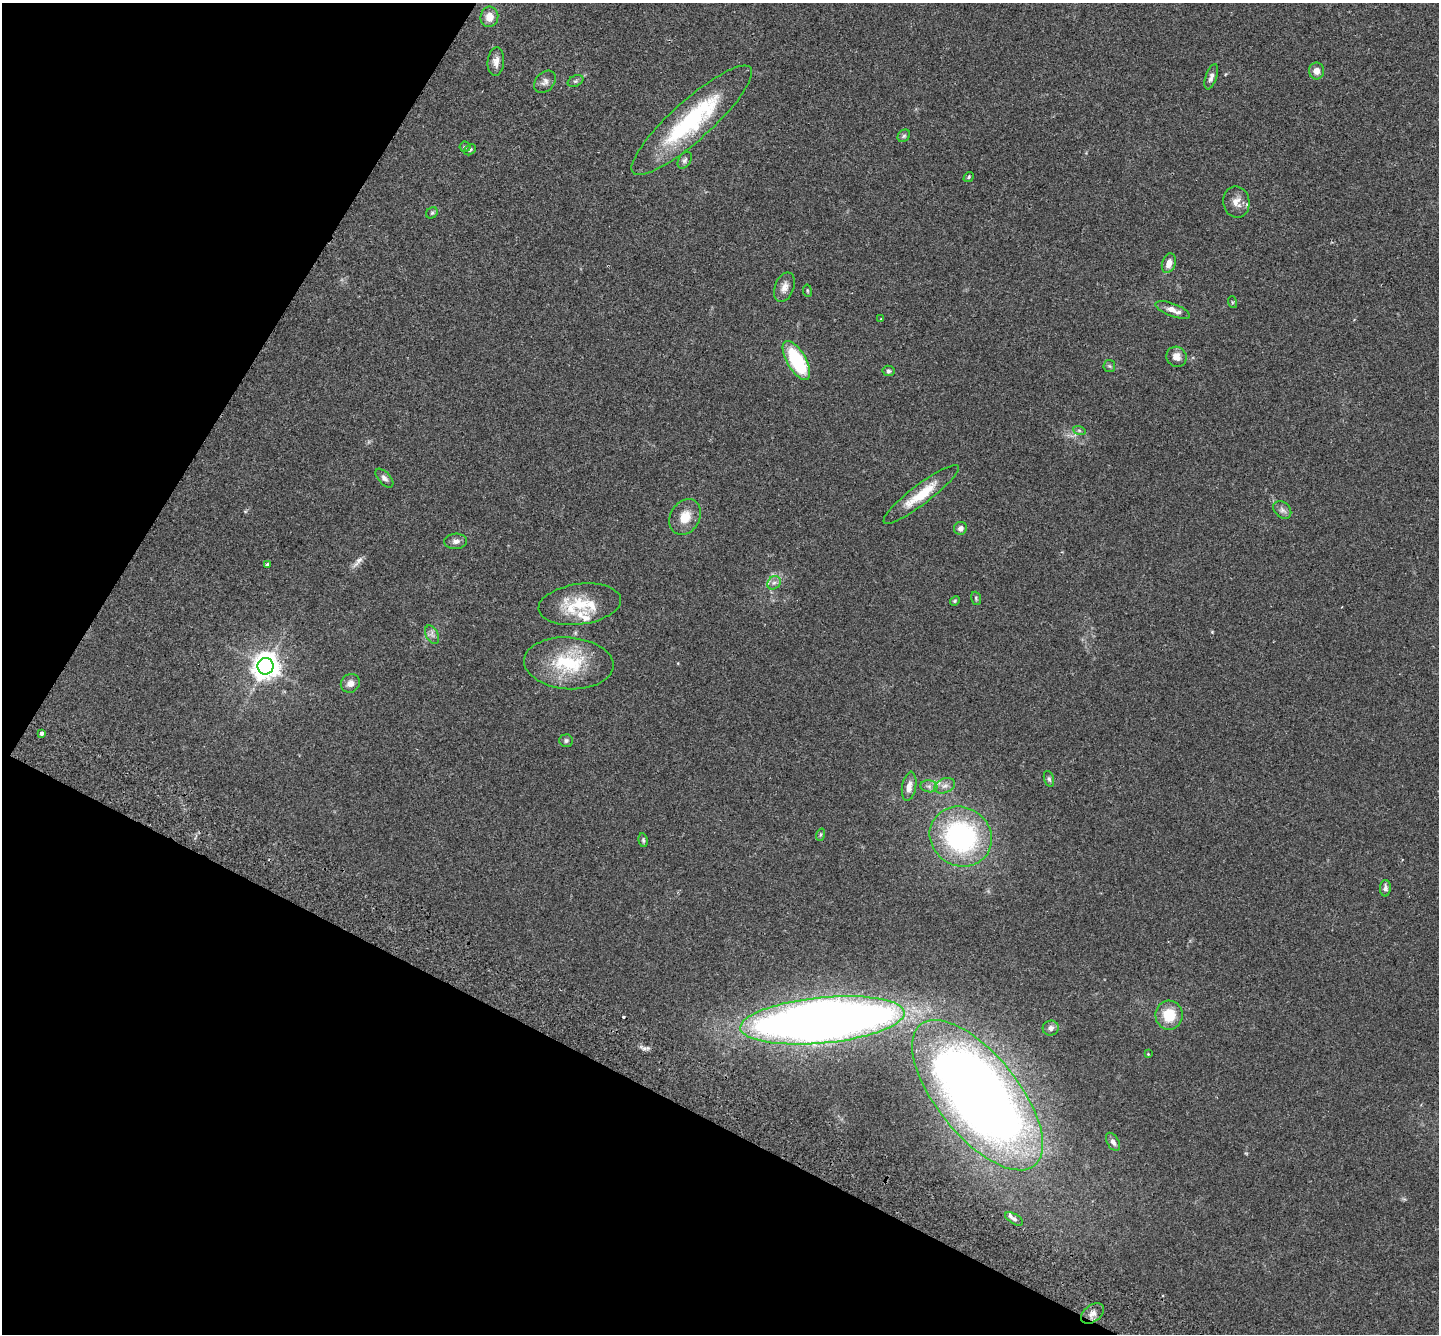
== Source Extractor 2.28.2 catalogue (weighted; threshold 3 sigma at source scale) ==
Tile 9 of 4 x 4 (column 1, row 3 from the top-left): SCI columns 33-1469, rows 1532-2863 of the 5815 x 5864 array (HDU 1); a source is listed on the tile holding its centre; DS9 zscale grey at full resolution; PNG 1441 x 1336 px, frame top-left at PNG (2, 3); each listed source drawn as its Kron ellipse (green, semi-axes under 4 px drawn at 4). Shown black and unused: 27% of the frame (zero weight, under 2 of 3 exposures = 3% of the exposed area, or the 3 px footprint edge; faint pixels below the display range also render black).
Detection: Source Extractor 2.28.2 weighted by HDU 2 'WHT'; one run over the whole footprint, this tile lists its part. Background 0.114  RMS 0.0095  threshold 0.0427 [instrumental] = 3 sigma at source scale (4.5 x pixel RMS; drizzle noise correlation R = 1.50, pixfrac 1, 0.05/0.05 arcsec/px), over >= 5 px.
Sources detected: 65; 1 too faint to see at this stretch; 2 cosmic-ray / hot-pixel residue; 1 long thin detection or spike segment (spike, bleed or trail) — neither listed nor drawn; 3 inside a brighter listed object's ellipse — not listed separately; the other 58 listed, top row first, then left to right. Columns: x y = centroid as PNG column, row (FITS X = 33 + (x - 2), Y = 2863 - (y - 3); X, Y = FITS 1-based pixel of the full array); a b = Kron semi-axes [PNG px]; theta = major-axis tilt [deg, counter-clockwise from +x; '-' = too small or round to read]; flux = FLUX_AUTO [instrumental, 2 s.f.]
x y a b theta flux
489 17 10 9 - 9.9
496 62 14 8 86 6
1316 71 8 7 - 6.4
1211 77 13 5 72 4.2
575 81 8 5 27 2.1
545 82 12 9 48 4.7
692 120 79 20 42 110
904 136 7 5 45 1.9
465 147 5 5 - 1.3
470 150 6 4 38 1.9
685 160 9 6 58 2.7
969 177 6 4 40 1.3
1236 202 16 13 -79 8.6
432 213 6 5 - 1.6
1169 263 10 6 72 6.9
784 287 15 9 69 6.8
807 291 6 3 -81 0.97
1232 302 6 4 -72 1
1173 310 18 6 -20 7.6
881 319 3 3 - 0.69
1176 357 10 10 - 7.2
796 361 22 9 -59 65
1109 366 6 6 - 1.6
888 371 6 5 - 2
1079 430 6 4 -20 1.4
384 478 11 6 -47 3.2
921 494 46 10 37 28
1282 510 10 7 -44 3.6
685 517 19 14 60 15
960 528 7 6 - 3.9
456 541 11 7 3 4
267 564 4 3 - 2.9
774 583 7 6 - 3.2
976 598 7 5 -71 1.5
955 601 5 4 - 1.1
580 604 41 20 8 36
432 635 10 6 -66 3.5
569 663 45 26 -4 55
265 666 8 8 - 1100
350 683 10 9 - 5.6
41 733 4 3 - 10
566 741 7 6 - 2.1
1049 779 8 5 -74 1.9
909 786 15 7 81 7.1
929 786 8 6 -7 3.5
945 786 11 7 23 4.5
820 835 6 4 71 1.3
961 837 32 29 -34 160
643 840 7 4 -80 1.5
1385 888 8 5 89 3.5
1169 1015 14 13 - 23
822 1020 82 23 6 1400
1051 1028 8 7 - 4.2
1148 1054 3 3 - 0.67
978 1095 91 41 -51 1200
1113 1142 10 6 -60 3.8
1014 1219 10 5 -31 3.1
1093 1313 13 8 37 5.6
Overlapping masked pixels (flux is a lower limit): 1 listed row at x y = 822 1020